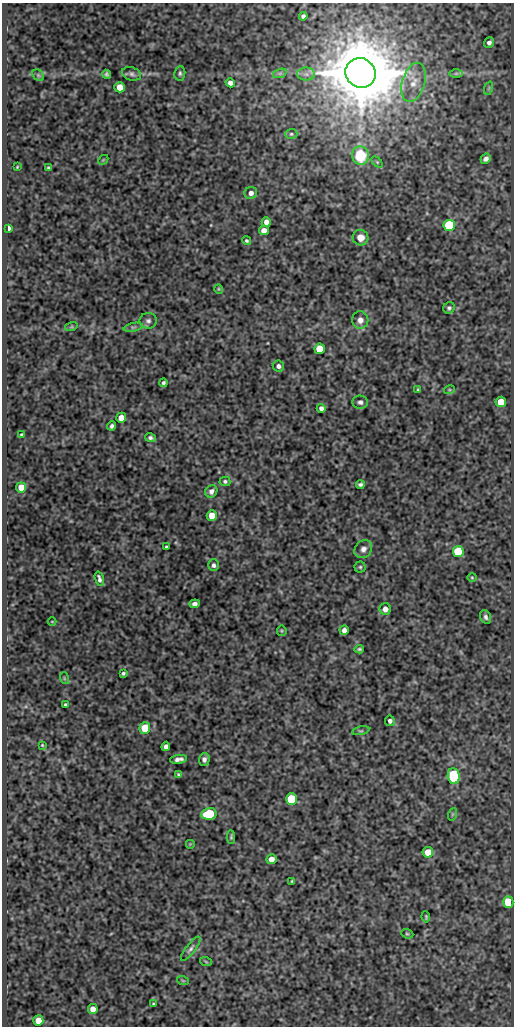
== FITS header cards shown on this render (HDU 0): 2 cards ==
NAXIS1  =                  512
NAXIS2  =                 1024

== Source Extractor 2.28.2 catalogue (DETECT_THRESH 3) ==
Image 512 x 1024 px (HDU 0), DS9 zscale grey, 1 PNG px = 1 image px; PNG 516 x 1028 px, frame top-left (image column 1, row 1024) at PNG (2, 3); each listed source drawn as its Kron ellipse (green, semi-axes under 4 px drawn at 4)
Background 81.7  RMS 0.5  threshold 1.5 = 3 sigma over >= 5 px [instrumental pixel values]
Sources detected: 94; all 94 listed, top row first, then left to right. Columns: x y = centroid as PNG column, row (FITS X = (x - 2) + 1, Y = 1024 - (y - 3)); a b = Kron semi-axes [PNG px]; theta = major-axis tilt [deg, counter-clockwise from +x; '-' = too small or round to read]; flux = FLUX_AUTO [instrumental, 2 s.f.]
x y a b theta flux
303 16 4 4 - 88
489 43 5 5 - 110
180 73 7 5 84 69
280 73 7 4 18 67
361 73 15 14 - 290000
456 73 7 4 0 56
106 74 4 4 - 72
131 74 10 6 -18 110
306 74 9 6 -2 130
38 75 6 5 - 70
413 82 20 11 73 440
230 83 5 4 - 170
120 87 5 5 - 420
489 88 7 4 71 51
291 134 6 5 - 56
360 155 9 8 - 1700
486 159 5 4 - 120
103 160 6 4 44 37
377 162 6 4 -45 46
17 167 3 2 - 26
48 168 3 3 - 52
251 193 6 6 - 170
266 222 5 4 - 210
449 225 5 5 - 3500
9 228 4 3 - 90
264 230 5 4 - 220
360 238 8 7 - 340
247 241 4 4 - 53
219 289 5 4 - 37
449 308 6 5 - 79
360 320 8 8 - 190
148 321 8 8 - 110
71 327 6 4 18 47
133 327 9 4 12 77
320 349 5 5 - 930
278 366 6 5 - 110
163 383 4 3 - 71
418 390 4 3 - 37
449 390 5 3 - 34
360 402 8 6 -8 110
501 402 5 5 - 650
321 408 4 4 - 120
121 418 5 5 - 450
112 426 4 3 - 78
21 434 3 3 - 41
150 438 5 4 - 82
225 481 5 5 - 63
360 484 4 3 - 71
21 487 5 5 - 510
211 491 6 5 - 140
212 516 5 5 - 570
166 547 3 3 - 51
363 549 10 8 49 180
458 552 5 5 - 2200
214 565 6 5 - 100
360 567 5 5 - 57
472 577 4 4 - 35
99 579 7 3 -74 100
195 604 5 4 - 120
385 609 6 6 - 240
486 617 7 5 -66 89
52 622 4 3 - 23
344 630 5 4 - 150
282 631 5 5 - 38
359 649 5 3 - 53
123 673 4 3 - 54
64 678 6 3 -72 36
66 705 4 4 - 75
390 721 5 5 - 92
145 728 5 5 - 790
361 731 8 3 12 50
42 745 3 3 - 32
166 746 5 4 - 130
179 759 8 4 9 140
204 759 6 5 - 120
178 774 4 3 - 47
454 776 8 6 -85 3300
291 799 6 5 - 2200
209 814 8 5 13 1700
453 814 6 4 71 45
231 837 7 3 -88 49
190 844 5 5 - 36
428 852 5 5 - 500
271 859 5 5 - 210
292 881 3 3 - 39
508 902 5 5 - 1200
426 917 5 3 - 43
407 934 6 4 -20 47
191 949 14 4 53 120
206 962 6 3 -20 36
183 981 6 3 -19 32
153 1004 3 3 - 38
93 1009 5 5 - 260
38 1021 5 5 - 540